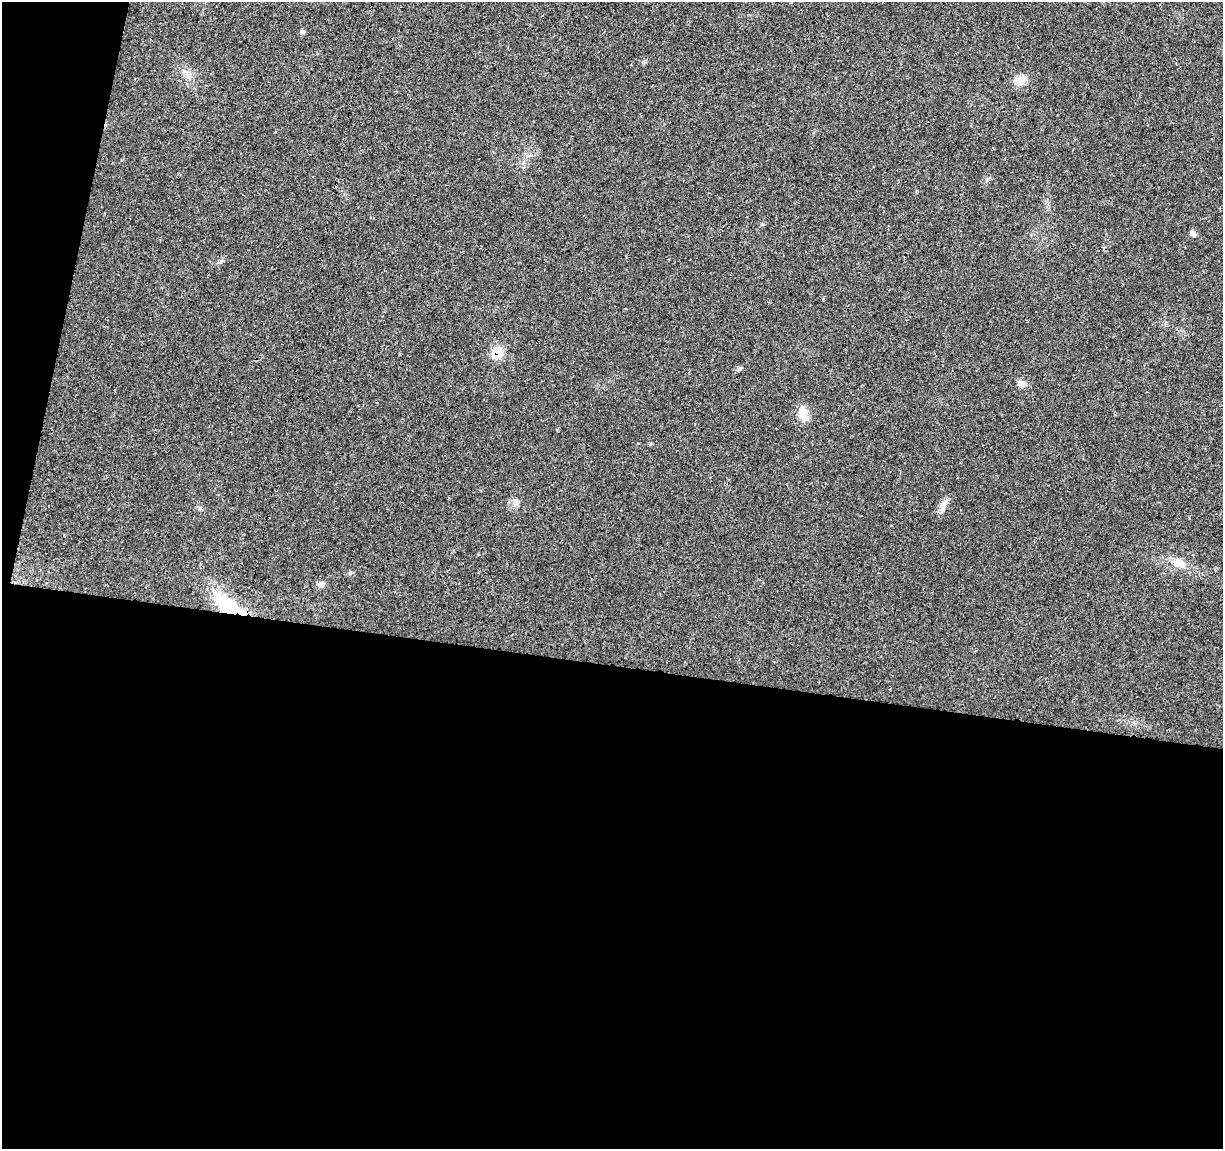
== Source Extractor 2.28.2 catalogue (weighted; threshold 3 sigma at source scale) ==
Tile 13 of 4 x 4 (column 1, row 4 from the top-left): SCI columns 6-1226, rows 232-1378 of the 4900 x 5106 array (HDU 1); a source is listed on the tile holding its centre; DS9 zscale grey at full resolution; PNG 1225 x 1151 px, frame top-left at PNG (2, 2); no overlay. Shown black and unused: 45% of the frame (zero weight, under 3 of 4 exposures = <1% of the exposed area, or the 3 px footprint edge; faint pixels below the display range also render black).
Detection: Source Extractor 2.28.2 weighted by HDU 2 'WHT'; one run over the whole footprint, this tile lists its part. Background 0.0199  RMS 0.0029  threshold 0.0128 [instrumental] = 3 sigma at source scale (4.5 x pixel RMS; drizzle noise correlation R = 1.50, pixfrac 1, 0.0396/0.0396 arcsec/px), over >= 5 px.
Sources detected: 11; all 11 listed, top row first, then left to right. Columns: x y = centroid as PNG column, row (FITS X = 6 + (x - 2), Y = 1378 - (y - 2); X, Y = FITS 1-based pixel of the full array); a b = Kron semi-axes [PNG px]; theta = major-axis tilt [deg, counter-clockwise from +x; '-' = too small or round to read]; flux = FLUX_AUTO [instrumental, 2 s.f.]
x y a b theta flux
302 32 8 5 17 0.52
1020 80 16 11 26 2.9
1193 233 8 6 -55 0.87
497 353 12 11 - 5.9
1021 384 8 8 - 1.1
803 413 19 11 -71 3.3
516 503 9 6 -88 0.97
943 505 19 8 73 1.8
1178 563 20 11 -13 3.6
321 584 9 7 32 0.94
229 606 39 16 -35 17
Overlapping masked pixels (flux is a lower limit): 2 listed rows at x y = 497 353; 229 606
Unlisted compact peaks at least as high as the median listed source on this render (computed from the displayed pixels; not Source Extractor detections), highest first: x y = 740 368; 643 62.